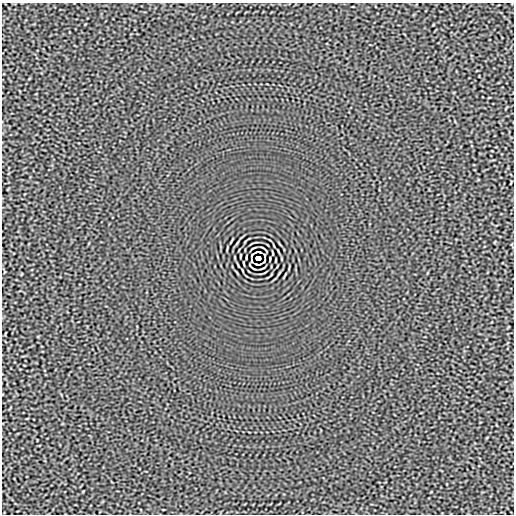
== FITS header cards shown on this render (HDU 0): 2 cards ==
NAXIS1  =                  512
NAXIS2  =                  512

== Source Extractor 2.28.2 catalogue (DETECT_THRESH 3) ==
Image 512 x 512 px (HDU 0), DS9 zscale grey, 1 PNG px = 1 image px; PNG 516 x 516 px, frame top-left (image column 1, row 512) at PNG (2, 3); no overlay
Background -2.88e-05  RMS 0.0015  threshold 0.00465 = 3 sigma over >= 5 px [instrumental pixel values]
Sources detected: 10; all 10 listed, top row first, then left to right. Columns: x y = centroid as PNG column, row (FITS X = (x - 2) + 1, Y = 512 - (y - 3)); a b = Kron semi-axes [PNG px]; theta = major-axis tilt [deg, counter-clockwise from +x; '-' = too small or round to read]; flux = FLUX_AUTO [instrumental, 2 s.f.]
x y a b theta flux
258 252 6 2 0 0.15
272 253 4 2 - 0.086
252 255 5 2 - 0.037
240 256 3 2 - 0.064
258 258 5 4 - 4
276 260 3 2 - 0.064
251 261 3 2 - 0.084
264 261 5 2 - 0.037
244 263 4 2 - 0.086
258 264 6 2 0 0.15